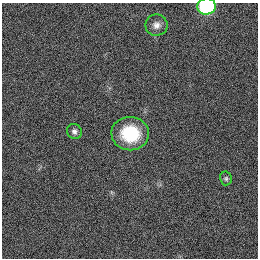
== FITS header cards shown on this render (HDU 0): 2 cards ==
NAXIS1  =                  256
NAXIS2  =                  256

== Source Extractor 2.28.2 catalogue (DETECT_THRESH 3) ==
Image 256 x 256 px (HDU 0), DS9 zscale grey, 1 PNG px = 1 image px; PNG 260 x 260 px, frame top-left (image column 1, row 256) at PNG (2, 3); each listed source drawn as its Kron ellipse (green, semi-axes under 4 px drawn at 4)
Background 1130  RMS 5.3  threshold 15.8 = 3 sigma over >= 5 px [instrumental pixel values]
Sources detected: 5; all 5 listed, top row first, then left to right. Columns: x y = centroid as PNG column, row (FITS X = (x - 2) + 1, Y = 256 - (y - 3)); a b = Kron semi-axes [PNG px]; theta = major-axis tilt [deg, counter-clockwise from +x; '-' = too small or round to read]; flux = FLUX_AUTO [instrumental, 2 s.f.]
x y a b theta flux
206 6 9 8 - 34000
156 25 11 10 - 2200
74 132 8 7 - 1200
130 134 19 16 -5 17000
226 178 7 6 - 620
At the frame edge (FLAGS 8, measured only in part): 1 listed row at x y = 206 6